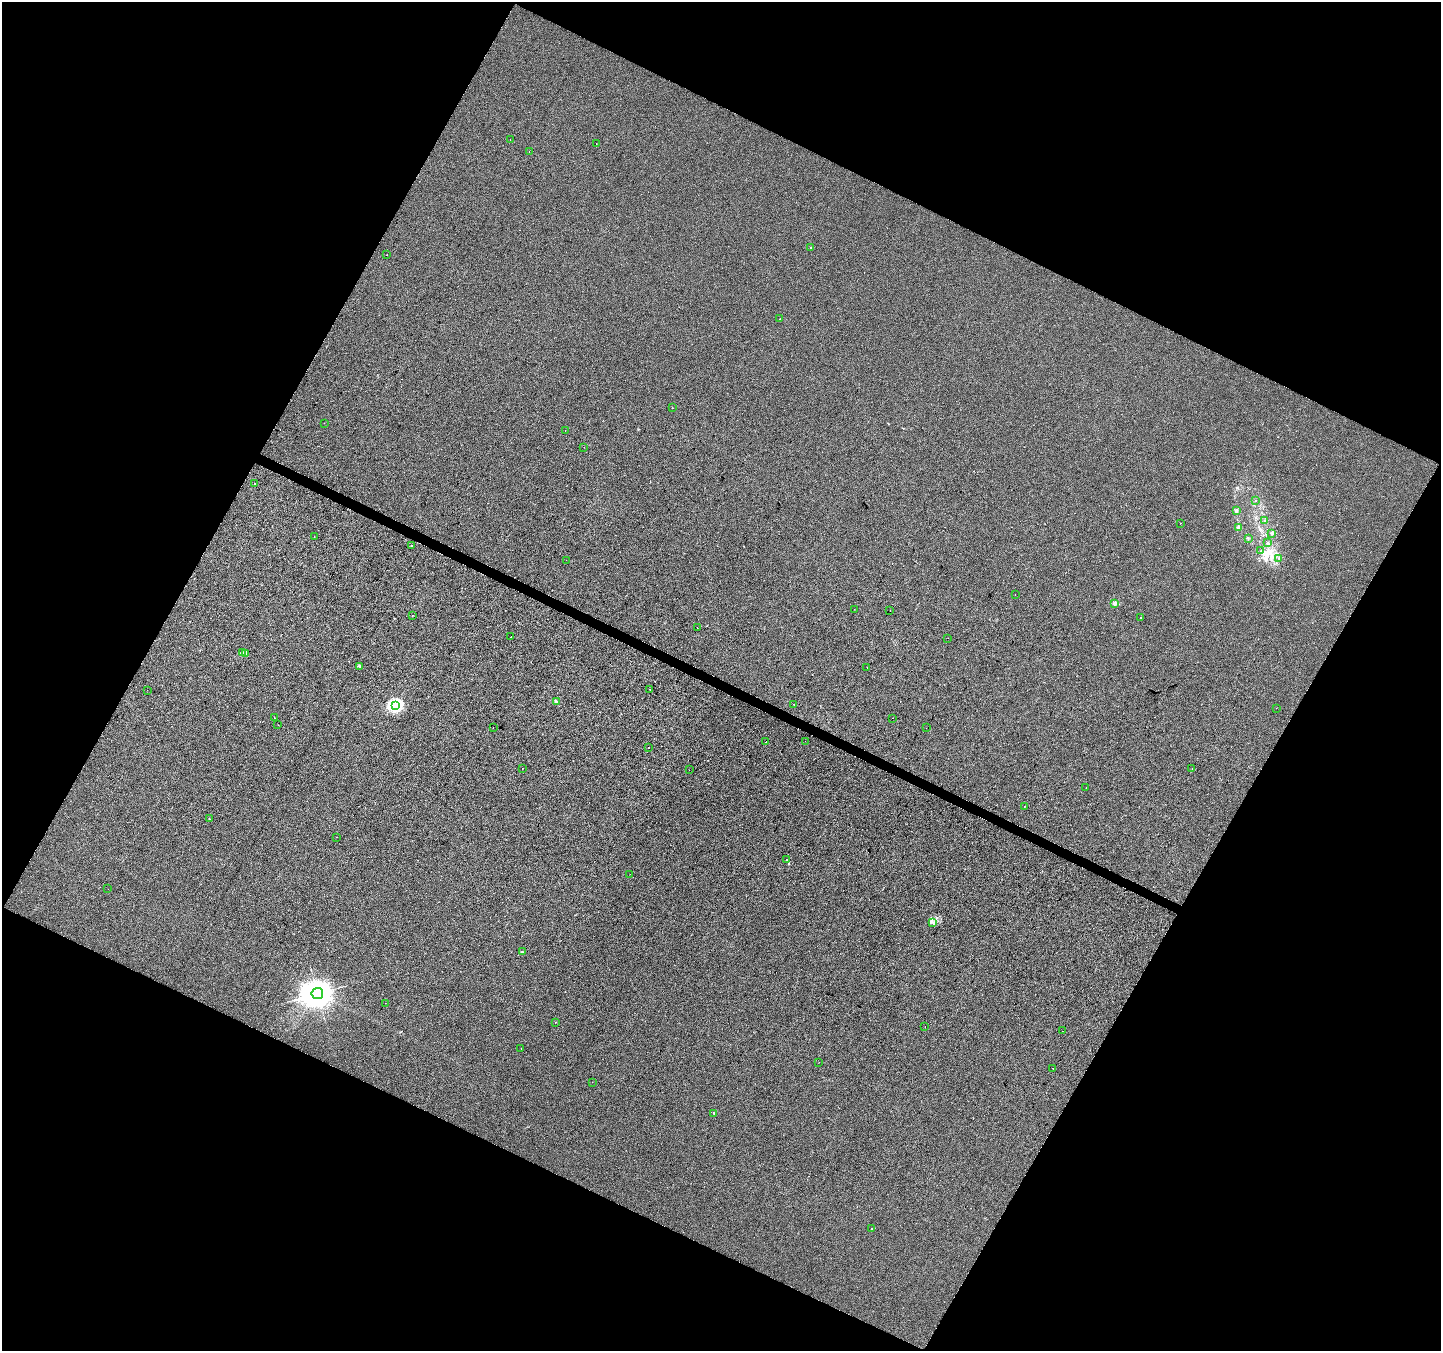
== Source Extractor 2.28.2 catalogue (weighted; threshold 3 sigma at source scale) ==
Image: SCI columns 9-5763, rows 267-5660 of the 5763 x 5861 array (HDU 1 of 3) = the unmasked area's bounding box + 8 px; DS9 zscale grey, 4 x 4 block average (1 PNG px = mean of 4 x 4 image px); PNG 1443 x 1353 px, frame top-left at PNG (2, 2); each listed source drawn as its Kron ellipse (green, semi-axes under 4 px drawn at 4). Shown black and unused: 46% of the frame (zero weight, under 2 of 3 exposures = <1% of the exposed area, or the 3 px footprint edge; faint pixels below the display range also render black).
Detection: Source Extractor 2.28.2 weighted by HDU 2 'WHT'. Background 0.00112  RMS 0.0057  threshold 0.0257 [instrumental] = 3 sigma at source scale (4.5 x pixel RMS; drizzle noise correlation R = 1.50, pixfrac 1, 0.0396/0.0396 arcsec/px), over >= 5 px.
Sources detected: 83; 8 cosmic-ray / hot-pixel residue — neither listed nor drawn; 1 inside a brighter listed object's ellipse — not listed separately; the other 74 listed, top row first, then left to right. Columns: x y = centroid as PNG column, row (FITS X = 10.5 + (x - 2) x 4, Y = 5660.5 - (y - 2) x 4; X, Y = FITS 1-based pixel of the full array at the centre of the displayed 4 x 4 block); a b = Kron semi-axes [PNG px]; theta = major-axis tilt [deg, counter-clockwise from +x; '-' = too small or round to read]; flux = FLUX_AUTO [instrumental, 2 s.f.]
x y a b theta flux
510 140 2 2 - 1
596 144 2 2 - 0.97
529 151 2 2 - 0.63
811 247 2 2 - 7.6
387 255 2 2 - 4.1
780 319 2 2 - 3.5
672 408 2 2 - 0.67
324 423 2 2 - 0.99
565 430 2 2 - 1.1
584 447 2 2 - 0.71
255 484 2 2 - 3.4
1256 500 2 2 - 0.96
1237 511 3 2 - 3.9
1264 521 2 2 - 0.65
1180 523 2 2 - 0.66
1238 528 3 2 - 5.5
1272 533 2 2 - 6.3
314 536 2 2 - 0.76
1248 538 2 2 - 1.2
1267 543 2 2 - 2.2
411 545 2 2 - 2.7
1261 551 2 2 - 1.2
1279 558 2 2 - 1
566 560 2 2 - 1.6
1015 595 2 2 - 0.91
1114 603 2 2 - 42
854 609 2 2 - 0.39
890 611 2 2 - 7.9
412 616 2 2 - 1.5
1140 617 2 2 - 1.1
697 628 2 2 - 0.55
511 637 2 2 - 0.64
948 638 2 2 - 0.5
243 653 2 2 - 2.7
246 653 3 2 - 2.4
359 666 3 2 - 2.2
867 667 2 2 - 1.4
650 689 2 2 - 4.2
147 690 2 2 - 0.69
556 702 2 2 - 1.5
794 705 2 2 - 2.8
395 706 2 2 - 470
1276 708 2 2 - 3.1
274 718 2 2 - 3.8
893 718 2 2 - 1.1
278 725 2 2 - 0.42
493 727 2 2 - 1.1
926 728 2 2 - 0.41
805 741 2 2 - 0.59
766 742 2 2 - 6.3
649 747 2 2 - 5.3
522 769 2 2 - 0.83
1192 769 2 2 - 0.7
689 770 2 2 - 0.41
1086 788 2 2 - 2.5
1024 806 2 2 - 1.6
209 819 2 2 - 2.2
336 837 2 2 - 0.72
786 860 2 2 - 3.6
630 874 2 2 - 1.6
108 889 2 2 - 0.47
933 922 2 2 - 1.8
522 952 2 2 - 9.4
317 993 6 5 - 8000
385 1003 2 2 - 0.49
555 1022 2 2 - 1.2
925 1027 2 2 - 0.73
1062 1031 2 2 - 2.6
521 1048 2 2 - 0.92
819 1062 2 2 - 0.71
1053 1068 2 2 - 5
592 1082 2 2 - 0.66
714 1113 3 2 - 2.7
872 1229 2 2 - 3.1
Diffuse or blended objects may show on this block-average render without a row.